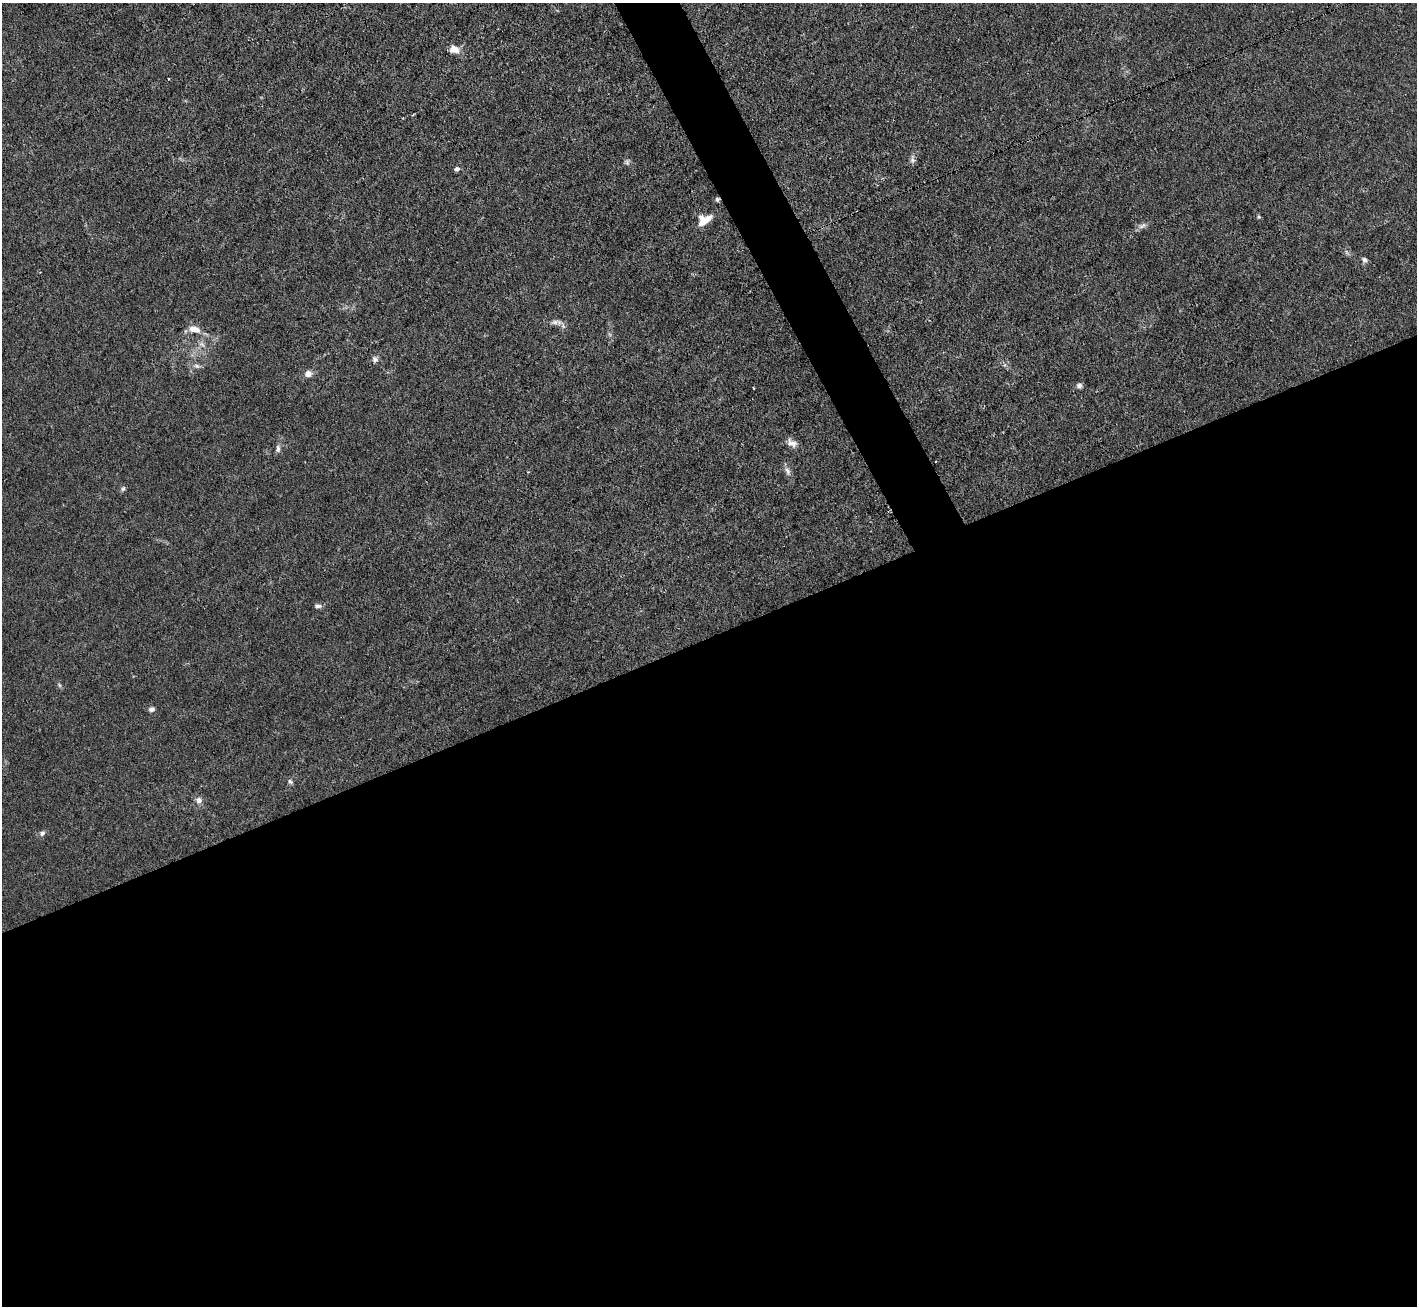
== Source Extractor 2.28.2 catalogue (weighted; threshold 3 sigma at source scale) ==
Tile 15 of 4 x 4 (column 3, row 4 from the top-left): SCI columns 2833-4247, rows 286-1589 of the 5664 x 5650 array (HDU 1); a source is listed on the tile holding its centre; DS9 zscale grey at full resolution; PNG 1419 x 1308 px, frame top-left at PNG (2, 3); no overlay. Shown black and unused: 53% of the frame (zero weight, under 3 of 4 exposures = <1% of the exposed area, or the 3 px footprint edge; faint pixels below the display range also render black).
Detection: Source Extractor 2.28.2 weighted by HDU 2 'WHT'; one run over the whole footprint, this tile lists its part. Background 0.0224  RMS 0.0032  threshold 0.0142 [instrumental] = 3 sigma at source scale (4.5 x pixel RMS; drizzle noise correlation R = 1.50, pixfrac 1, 0.05/0.05 arcsec/px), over >= 5 px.
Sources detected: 30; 1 inside a brighter listed object's ellipse — not listed separately; the other 29 listed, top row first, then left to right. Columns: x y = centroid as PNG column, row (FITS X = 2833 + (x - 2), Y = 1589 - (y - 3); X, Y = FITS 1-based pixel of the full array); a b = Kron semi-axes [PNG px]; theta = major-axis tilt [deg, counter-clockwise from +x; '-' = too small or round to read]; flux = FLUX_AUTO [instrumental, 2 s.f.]
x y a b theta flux
454 49 11 8 -11 3.2
912 159 12 6 86 1.1
627 162 8 5 -90 0.75
457 169 7 5 12 0.85
717 199 5 5 - 0.68
1259 217 5 5 - 0.45
704 221 20 7 36 4
1142 226 14 6 28 1.3
1346 252 7 4 -71 0.57
1365 260 7 5 -39 1
555 322 16 7 0 1.8
194 329 15 8 -14 3.2
202 344 10 5 -40 1.2
375 359 8 7 - 1.1
196 366 9 6 -27 0.98
308 374 6 5 - 2.7
1079 385 7 7 - 0.97
792 443 13 9 -21 2.1
278 449 11 6 86 1.1
936 462 3 2 - 0.38
787 471 10 6 -67 1.3
528 472 3 3 - 0.26
123 489 8 6 72 0.64
318 606 10 5 1 0.85
59 685 7 4 -53 0.53
152 709 8 6 6 0.91
290 782 8 5 -48 0.68
199 800 9 8 - 1.4
42 833 9 7 37 0.98
Overlapping masked pixels (flux is a lower limit): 1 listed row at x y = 717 199